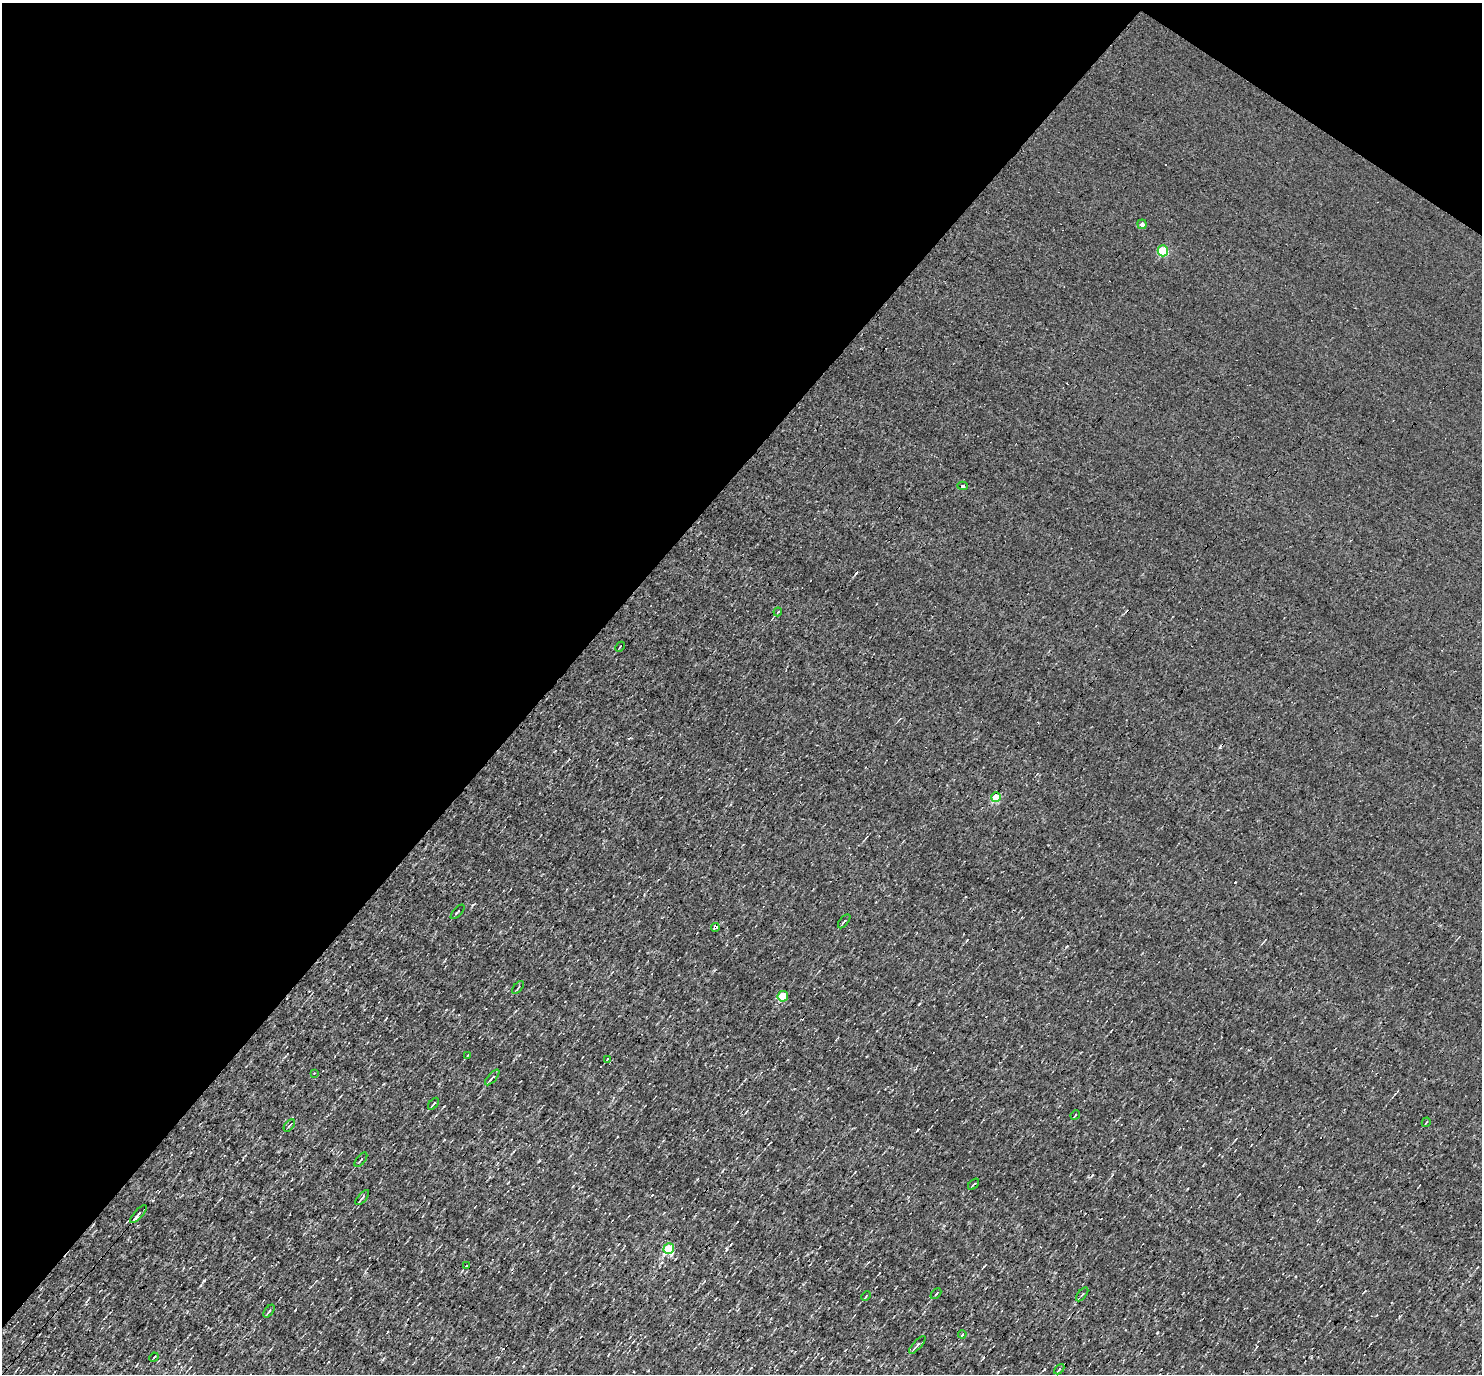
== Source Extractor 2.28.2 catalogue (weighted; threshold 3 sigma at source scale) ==
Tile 2 of 4 x 4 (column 2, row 1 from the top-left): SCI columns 1481-2960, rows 4262-5633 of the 5920 x 5922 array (HDU 1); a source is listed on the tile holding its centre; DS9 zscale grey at full resolution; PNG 1484 x 1376 px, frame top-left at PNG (2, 3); each listed source drawn as its Kron ellipse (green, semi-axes under 4 px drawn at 4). Shown black and unused: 39% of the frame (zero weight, under 3 of 4 exposures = <1% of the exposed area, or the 3 px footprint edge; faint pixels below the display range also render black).
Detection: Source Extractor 2.28.2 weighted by HDU 2 'WHT'; one run over the whole footprint, this tile lists its part. Background 0.00285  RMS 0.048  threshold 0.216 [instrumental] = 3 sigma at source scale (4.5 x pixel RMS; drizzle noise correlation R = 1.50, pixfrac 1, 0.05/0.05 arcsec/px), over >= 5 px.
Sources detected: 37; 4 cosmic-ray / hot-pixel residue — neither listed nor drawn; the other 33 listed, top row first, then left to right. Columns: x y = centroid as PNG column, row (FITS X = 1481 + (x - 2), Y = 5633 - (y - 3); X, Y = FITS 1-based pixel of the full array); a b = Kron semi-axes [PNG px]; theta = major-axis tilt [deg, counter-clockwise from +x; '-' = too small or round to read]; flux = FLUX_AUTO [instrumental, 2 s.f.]
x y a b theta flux
1142 224 4 4 - 15
1163 251 5 5 - 210
963 486 5 4 - 9.1
778 612 4 3 - 5.9
620 647 5 2 - 3.6
996 797 5 5 - 120
458 912 9 2 48 5
844 921 8 2 50 6.3
715 927 4 3 - 86
518 987 8 2 51 5.4
783 996 5 5 - 160
468 1055 3 2 - 2.9
607 1059 4 3 - 4
314 1073 2 2 - 2.9
492 1077 10 3 48 12
433 1104 7 2 48 8.1
1075 1115 5 2 - 4.2
1426 1122 5 3 - 4.9
289 1125 7 2 50 4.6
361 1160 8 4 50 9.3
974 1184 7 2 45 6.4
362 1198 9 3 49 9
138 1214 11 4 48 15
669 1249 5 5 - 310
466 1266 3 2 - 4.2
936 1294 6 2 44 4.1
1082 1294 8 2 50 5.7
866 1296 5 3 - 4.3
269 1311 7 3 54 7.1
962 1334 4 3 - 5.9
917 1345 11 3 47 10
154 1357 5 2 - 4.5
1059 1369 6 3 46 6.2
Overlapping masked pixels (flux is a lower limit): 1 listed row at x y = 715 927
Unlisted compact peaks at least as high as the median listed source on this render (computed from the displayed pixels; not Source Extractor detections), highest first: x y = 1157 1333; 726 1249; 967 940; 472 905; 539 1161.